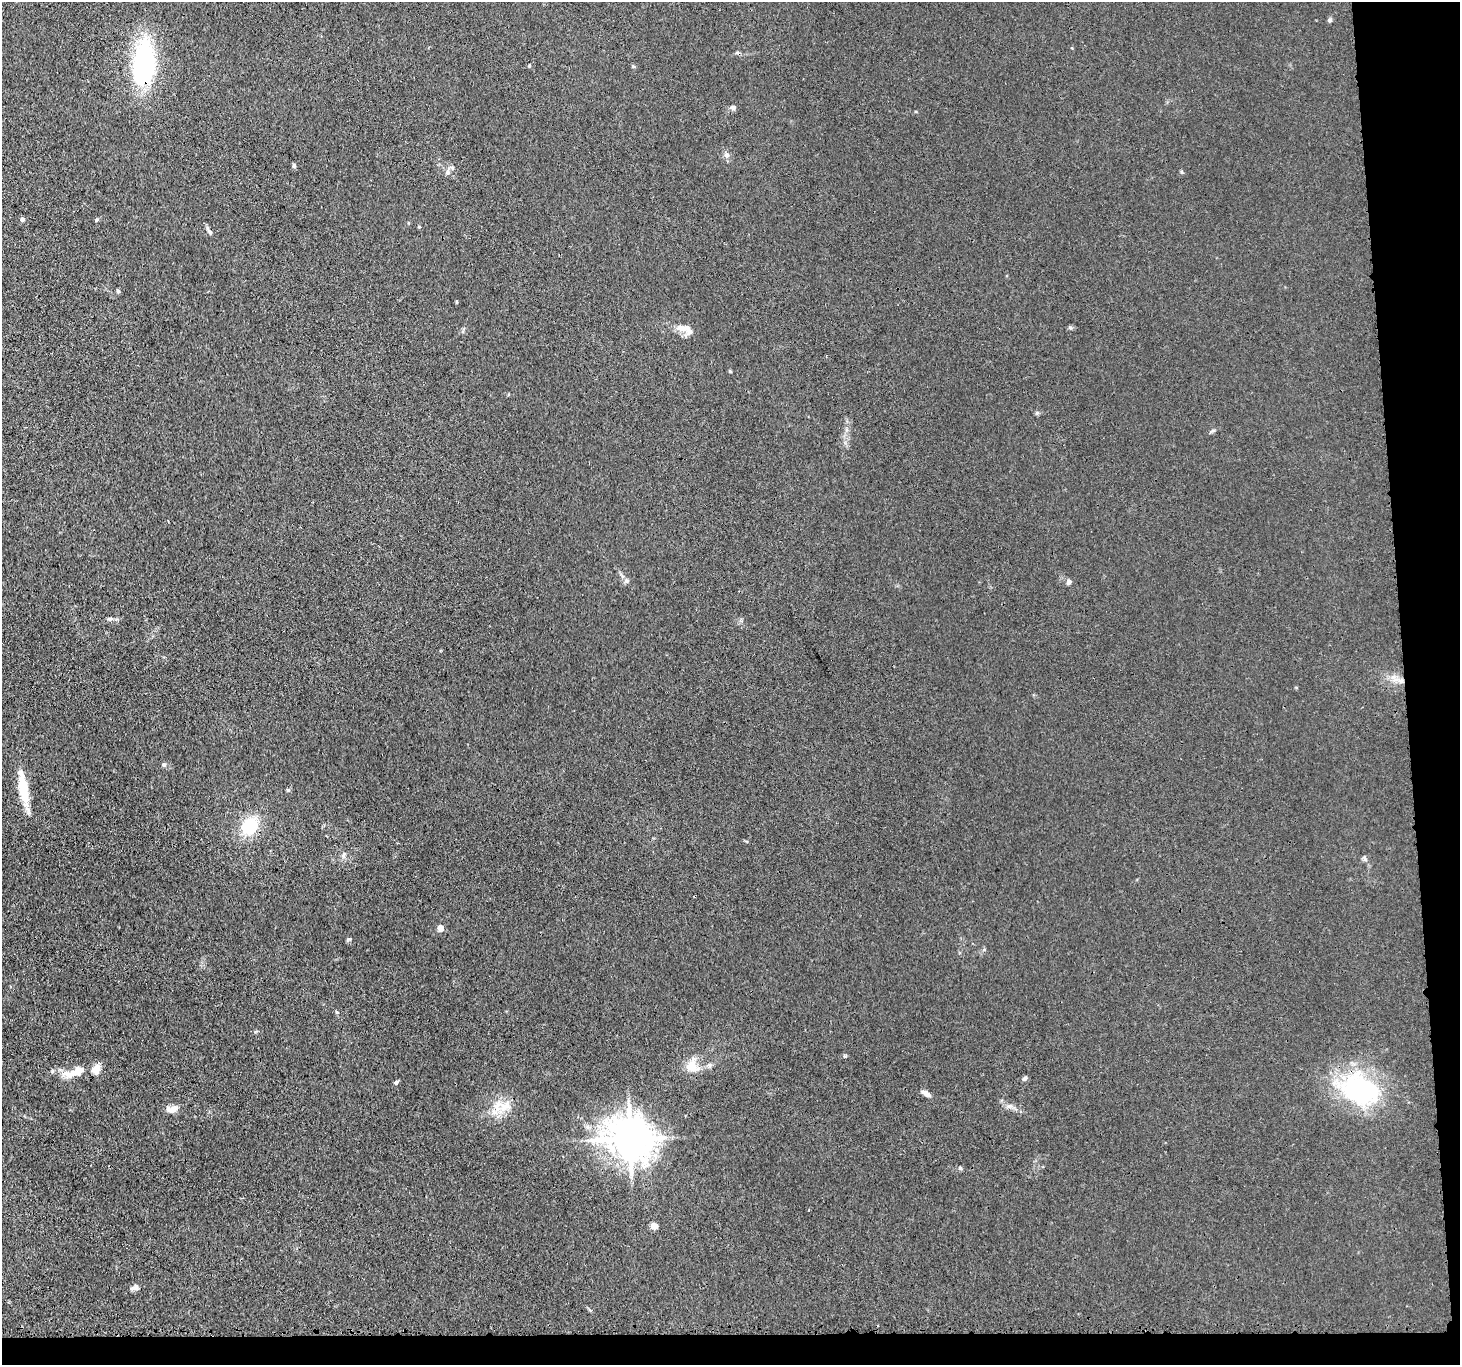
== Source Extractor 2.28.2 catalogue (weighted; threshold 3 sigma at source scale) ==
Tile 9 of 3 x 3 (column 3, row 3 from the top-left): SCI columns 2938-4395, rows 138-1500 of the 4416 x 4389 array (HDU 1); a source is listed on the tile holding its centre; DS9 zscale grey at full resolution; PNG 1462 x 1367 px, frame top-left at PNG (2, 2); no overlay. Shown black and unused: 6% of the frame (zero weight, under 3 of 4 exposures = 3% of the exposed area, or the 3 px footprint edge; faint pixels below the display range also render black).
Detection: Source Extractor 2.28.2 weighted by HDU 2 'WHT'; one run over the whole footprint, this tile lists its part. Background 0.0279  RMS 0.0041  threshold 0.0186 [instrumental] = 3 sigma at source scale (4.5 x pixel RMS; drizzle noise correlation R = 1.50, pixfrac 1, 0.05/0.05 arcsec/px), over >= 5 px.
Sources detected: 46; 1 cosmic-ray / hot-pixel residue — not listed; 2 inside a brighter listed object's ellipse — not listed separately; the other 43 listed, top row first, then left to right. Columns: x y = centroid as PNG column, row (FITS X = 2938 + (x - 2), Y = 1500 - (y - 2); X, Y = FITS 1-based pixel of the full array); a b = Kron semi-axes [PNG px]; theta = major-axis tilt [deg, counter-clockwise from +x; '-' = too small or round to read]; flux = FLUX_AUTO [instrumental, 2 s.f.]
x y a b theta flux
1329 20 6 5 - 0.65
144 65 32 15 85 84
529 66 4 3 - 0.37
633 66 5 4 - 0.49
733 107 7 6 - 1
727 155 8 6 -14 1.2
294 165 6 5 - 0.62
448 171 13 5 65 1.4
1182 172 6 3 -71 0.46
22 219 4 4 - 1.4
96 220 5 4 - 0.61
210 232 9 5 -51 1
118 291 5 4 - 0.71
681 328 14 10 -17 3.8
1037 413 6 4 -45 0.59
1213 430 6 4 1 0.64
626 581 6 6 - 0.88
1069 582 6 5 - 1.4
110 619 8 5 11 0.98
1400 680 10 3 -21 1.5
164 764 6 4 18 0.57
23 788 42 10 -81 12
288 790 5 5 - 0.54
249 826 17 15 46 17
344 855 8 5 71 0.97
1365 859 10 4 -64 0.88
440 928 4 4 - 5
350 939 6 4 -10 0.56
337 1012 6 3 -70 0.45
845 1056 6 4 18 0.47
691 1066 16 12 64 6.7
75 1072 32 11 18 8.4
1025 1078 6 5 - 0.99
396 1082 5 4 - 1.1
1360 1090 47 34 -25 58
926 1093 13 5 -33 1.9
508 1105 16 7 -68 3.5
498 1107 19 8 74 5.2
172 1109 16 9 8 2.9
630 1139 13 11 -14 1200
960 1168 6 5 - 0.61
654 1226 7 6 - 3.2
135 1287 10 6 22 1.5
Overlapping masked pixels (flux is a lower limit): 4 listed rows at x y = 144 65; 23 788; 1360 1090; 630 1139
Unlisted compact peaks at least as high as the median listed source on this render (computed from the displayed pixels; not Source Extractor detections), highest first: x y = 1070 327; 730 371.